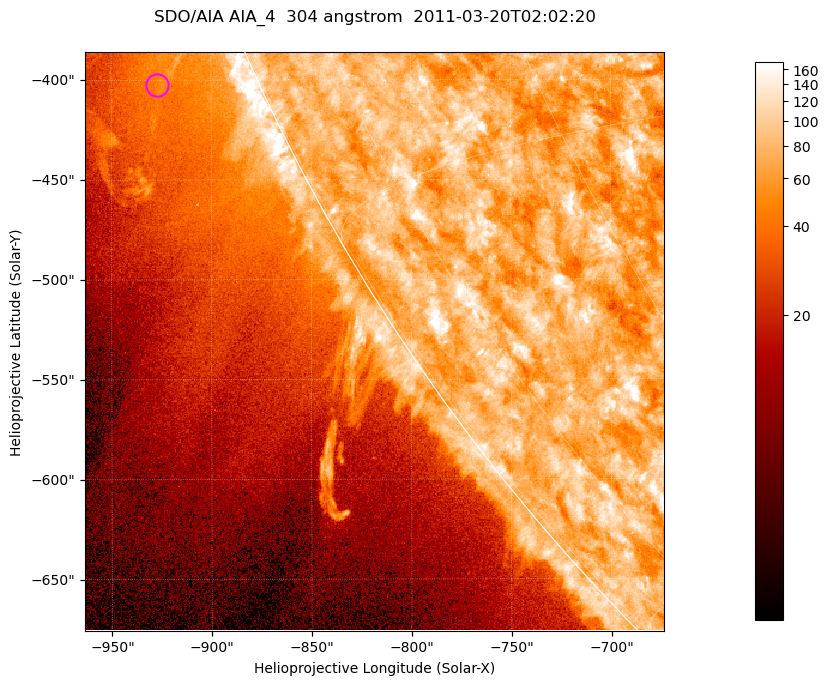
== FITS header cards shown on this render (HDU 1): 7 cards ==
TELESCOP= 'SDO/AIA '           / For AIA: SDO/AIA
INSTRUME= 'AIA_4   '           / For AIA: AIA_ATA1, AIA_ATA2, AIA_ATA3 or AIA_AT
WAVELNTH=                  304 / [angstrom] Wavelength
WAVEUNIT= 'angstrom'           / Wavelength unit: angstrom
DATE-OBS= '2011-03-20T02:02:20.134' / [ISO] Date when observation started; ISO 8
CTYPE1  = 'HPLN-TAN'           / CTYPE1; Typically HPLN
CTYPE2  = 'HPLT-TAN'           / CTYPE2; Typically HPLT

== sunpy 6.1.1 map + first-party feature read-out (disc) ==
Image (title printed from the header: SDO/AIA AIA_4  304 angstrom  2011-03-20T02:02:20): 483 x 483 px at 0.6 arcsec/px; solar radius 964 arcsec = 1606 px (partial field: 1.2% of the solar disc is inside the frame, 43% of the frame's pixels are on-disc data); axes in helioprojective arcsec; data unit not stated in the header (colour bar unlabelled)
Orientation: roll -0.132 deg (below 1 deg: not rotated)
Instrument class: DISC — disc imager (sunpy class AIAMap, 304 A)
Bright regions (active regions / flare kernels): reference = the on-disc median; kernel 5 px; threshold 5 sigma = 100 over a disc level ~75.8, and >= 1.15x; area >= 233 px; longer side >= 6 px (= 3.6 arcsec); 0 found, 0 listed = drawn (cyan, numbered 1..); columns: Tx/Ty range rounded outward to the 2 arcsec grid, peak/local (2 s.f.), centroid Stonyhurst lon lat
Off-limb structures (1.02-1.3 R_sun): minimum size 116 px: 7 found; the strongest spans PA ~110..115 deg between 1.02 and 1.07 R_sun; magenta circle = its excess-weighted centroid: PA ~115 deg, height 1.05 R_sun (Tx ~-928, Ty ~-402 arcsec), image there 1.7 x the reference